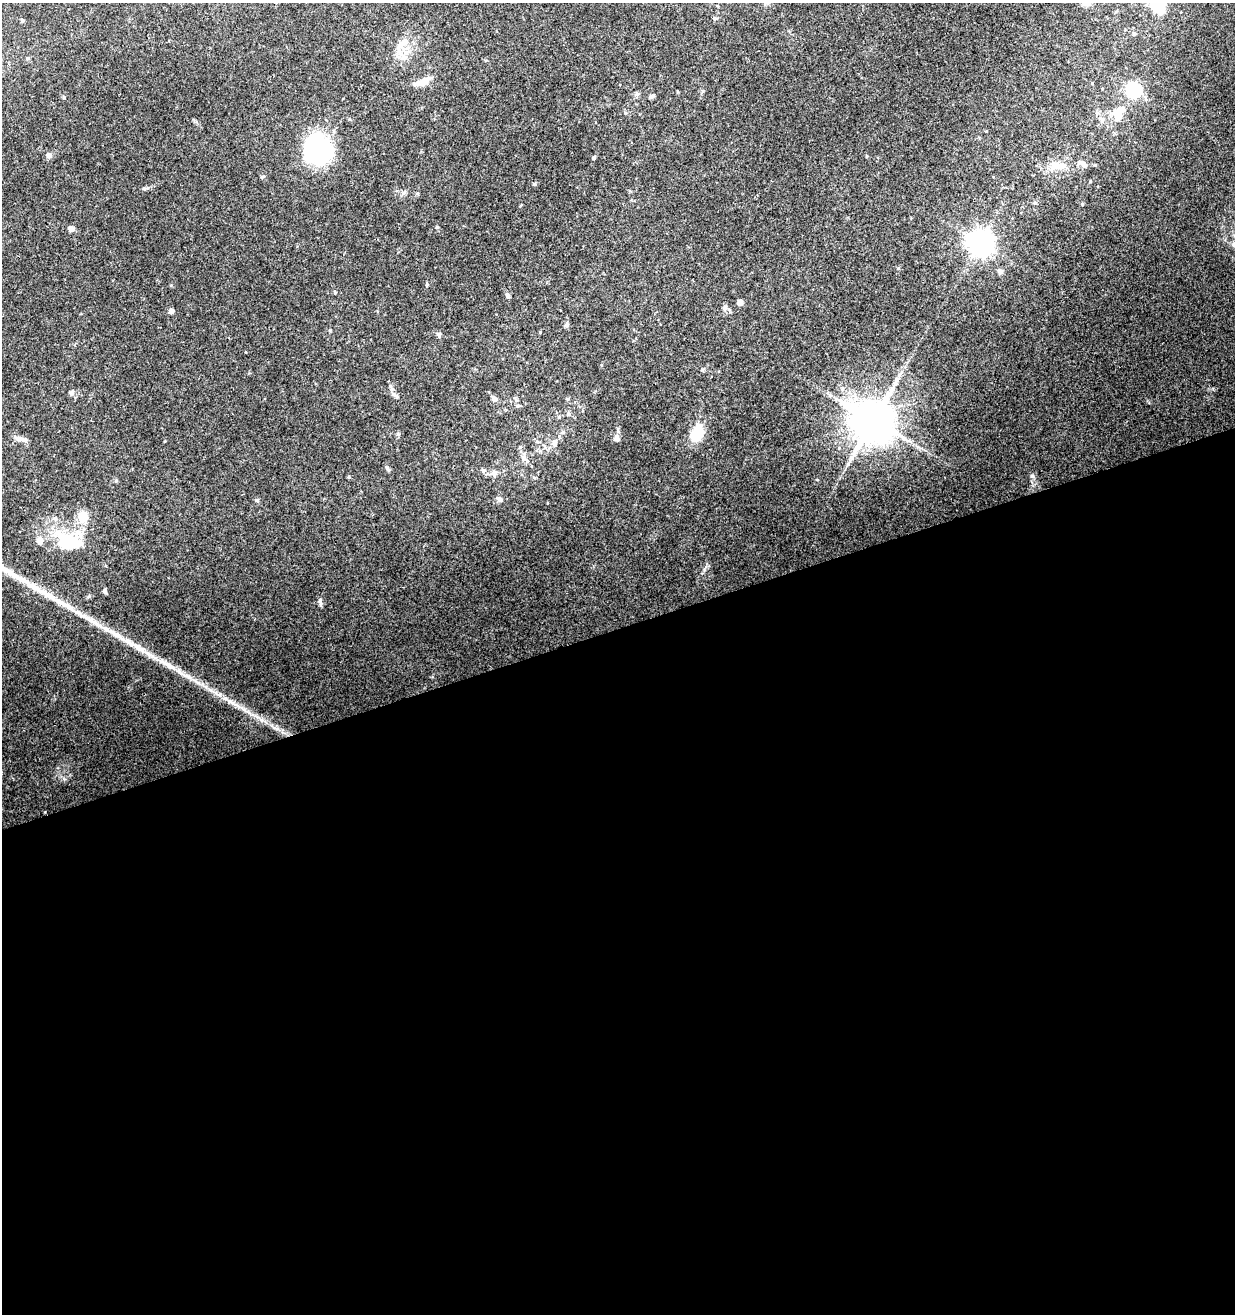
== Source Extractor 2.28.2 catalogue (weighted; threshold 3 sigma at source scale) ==
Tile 15 of 4 x 4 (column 3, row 4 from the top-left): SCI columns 2595-3827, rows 56-1367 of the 5136 x 5360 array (HDU 1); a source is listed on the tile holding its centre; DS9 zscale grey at full resolution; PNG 1237 x 1316 px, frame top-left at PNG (2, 3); no overlay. Shown black and unused: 52% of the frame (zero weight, under 3 of 4 exposures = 5% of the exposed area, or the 3 px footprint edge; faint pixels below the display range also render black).
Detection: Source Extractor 2.28.2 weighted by HDU 2 'WHT'; one run over the whole footprint, this tile lists its part. Background 0.144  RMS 0.0067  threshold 0.0301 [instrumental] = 3 sigma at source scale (4.5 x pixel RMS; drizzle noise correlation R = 1.50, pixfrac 1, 0.0396/0.0396 arcsec/px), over >= 5 px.
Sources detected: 66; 1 inside a brighter object's white glare — not listed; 3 inside a brighter listed object's ellipse — not listed separately; the other 62 listed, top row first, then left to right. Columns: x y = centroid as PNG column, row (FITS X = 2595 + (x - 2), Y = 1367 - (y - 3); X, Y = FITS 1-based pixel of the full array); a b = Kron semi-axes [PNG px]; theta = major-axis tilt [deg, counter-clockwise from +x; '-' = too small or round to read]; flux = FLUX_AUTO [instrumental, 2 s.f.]
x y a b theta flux
1086 3 11 8 -32 3.6
1158 4 29 21 -76 25
715 19 5 5 - 1.2
22 20 4 3 - 1.2
1134 34 5 4 - 0.96
401 44 13 9 46 5.4
424 81 17 8 29 7
1133 90 7 6 - 110
637 94 6 4 -1 1.1
651 96 8 5 44 1.3
64 97 6 3 -89 0.66
1118 117 12 9 79 5.8
1102 119 7 6 - 2.5
318 149 35 33 -59 61
49 155 8 6 -6 2.1
867 156 5 3 - 0.62
593 158 5 4 - 0.88
1084 164 9 7 -44 2.8
1059 166 24 9 3 9.3
262 177 5 4 - 0.91
1090 181 4 3 - 0.51
534 184 4 4 - 1
1082 204 4 3 - 0.64
437 227 5 4 - 0.71
71 229 5 5 - 3.8
980 242 8 8 - 630
1000 272 6 5 - 2.6
427 284 5 4 - 0.93
335 292 5 3 - 0.63
507 295 6 5 - 1.8
740 302 5 4 - 3.8
725 308 7 5 69 1.7
171 311 5 4 - 3.1
567 325 7 5 -77 1.4
439 335 7 5 73 1.2
71 393 6 6 - 1.7
494 399 7 5 -42 3
515 399 6 4 -71 1.1
568 399 6 4 -71 0.79
518 406 6 5 - 1
873 421 13 11 -76 2400
563 432 5 5 - 1.2
697 434 13 9 65 25
616 438 9 8 - 2.6
19 439 14 7 -16 3.4
554 443 10 7 82 3.8
524 458 9 7 -78 2.8
484 470 6 6 - 1.5
494 473 7 7 - 3
1032 476 6 6 - 1.4
349 477 5 4 - 0.7
116 481 5 5 - 0.87
500 499 10 5 -41 1.7
257 500 5 5 - 1
83 517 6 6 - 32
69 542 37 21 -20 36
105 591 9 4 -68 1.2
320 602 12 4 -79 1.6
117 635 13 7 -34 4.4
139 648 22 7 -36 8.4
166 664 27 5 -30 8.4
244 710 24 4 -36 5.5
Isophote crosses this tile's border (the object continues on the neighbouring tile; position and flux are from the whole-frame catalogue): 2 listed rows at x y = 1086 3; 1158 4
Unlisted compact peaks at least as high as the median listed source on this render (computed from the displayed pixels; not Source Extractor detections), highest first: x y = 704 570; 64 779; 144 188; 171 285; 702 370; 398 434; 393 394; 898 268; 1035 203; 403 193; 89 596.